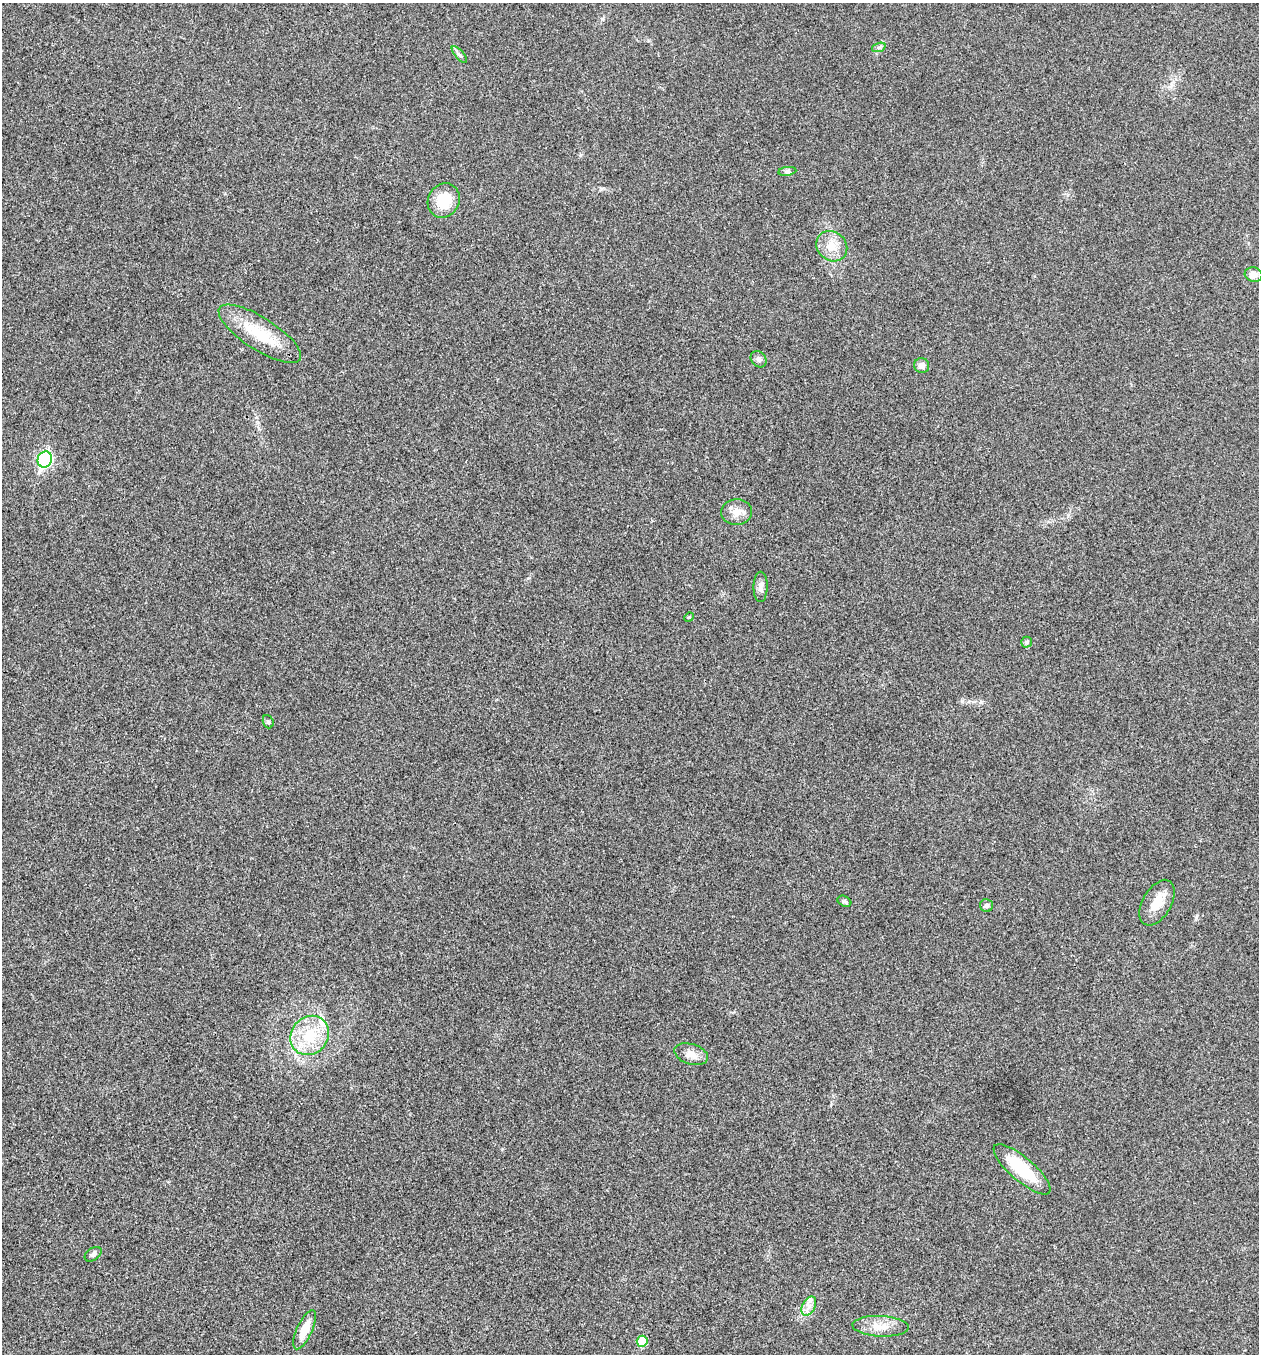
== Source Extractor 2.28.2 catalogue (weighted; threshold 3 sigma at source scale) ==
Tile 11 of 4 x 4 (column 3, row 3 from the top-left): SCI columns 2781-4037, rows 1356-2707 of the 5436 x 5425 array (HDU 1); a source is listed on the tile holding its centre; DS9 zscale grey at full resolution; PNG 1261 x 1356 px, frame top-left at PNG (2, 3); each listed source drawn as its Kron ellipse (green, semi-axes under 4 px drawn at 4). Shown black and unused: <1% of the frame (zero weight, under 3 of 4 exposures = <1% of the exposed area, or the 3 px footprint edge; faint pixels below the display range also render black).
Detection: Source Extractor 2.28.2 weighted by HDU 2 'WHT'; one run over the whole footprint, this tile lists its part. Background 0.0202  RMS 0.0057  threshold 0.0258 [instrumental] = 3 sigma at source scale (4.5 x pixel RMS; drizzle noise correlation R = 1.50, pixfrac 1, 0.05/0.05 arcsec/px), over >= 5 px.
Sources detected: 27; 1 inside a brighter listed object's ellipse — not listed separately; the other 26 listed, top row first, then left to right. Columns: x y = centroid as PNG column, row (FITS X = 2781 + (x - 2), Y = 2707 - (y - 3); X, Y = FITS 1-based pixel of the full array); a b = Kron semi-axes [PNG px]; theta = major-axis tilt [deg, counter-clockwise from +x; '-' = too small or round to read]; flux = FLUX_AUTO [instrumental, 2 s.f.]
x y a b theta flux
879 47 7 4 19 1.1
459 54 10 4 -49 1.5
787 171 9 4 8 1.3
444 201 18 15 60 15
832 246 16 14 -40 8
1254 275 9 7 -13 4.4
260 334 48 16 -32 23
759 359 9 7 -46 1.8
922 366 7 7 - 3
45 459 8 7 - 83
737 512 15 13 4 5.6
761 587 15 7 89 2.9
689 617 5 4 - 0.53
1027 642 5 5 - 1.3
268 722 7 5 -69 0.96
844 901 7 5 -28 1.1
1157 903 25 14 60 9.8
986 905 6 6 - 1.4
310 1035 20 18 49 20
691 1054 17 10 -18 4.9
1022 1169 36 12 -41 25
93 1254 9 6 36 1.6
809 1306 10 6 61 3.3
881 1326 28 10 -3 8.3
305 1330 21 7 65 9.6
642 1341 5 5 - 12
Unlisted compact peaks at least as high as the median listed source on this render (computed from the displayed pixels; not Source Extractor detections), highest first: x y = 1196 918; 602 19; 258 422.